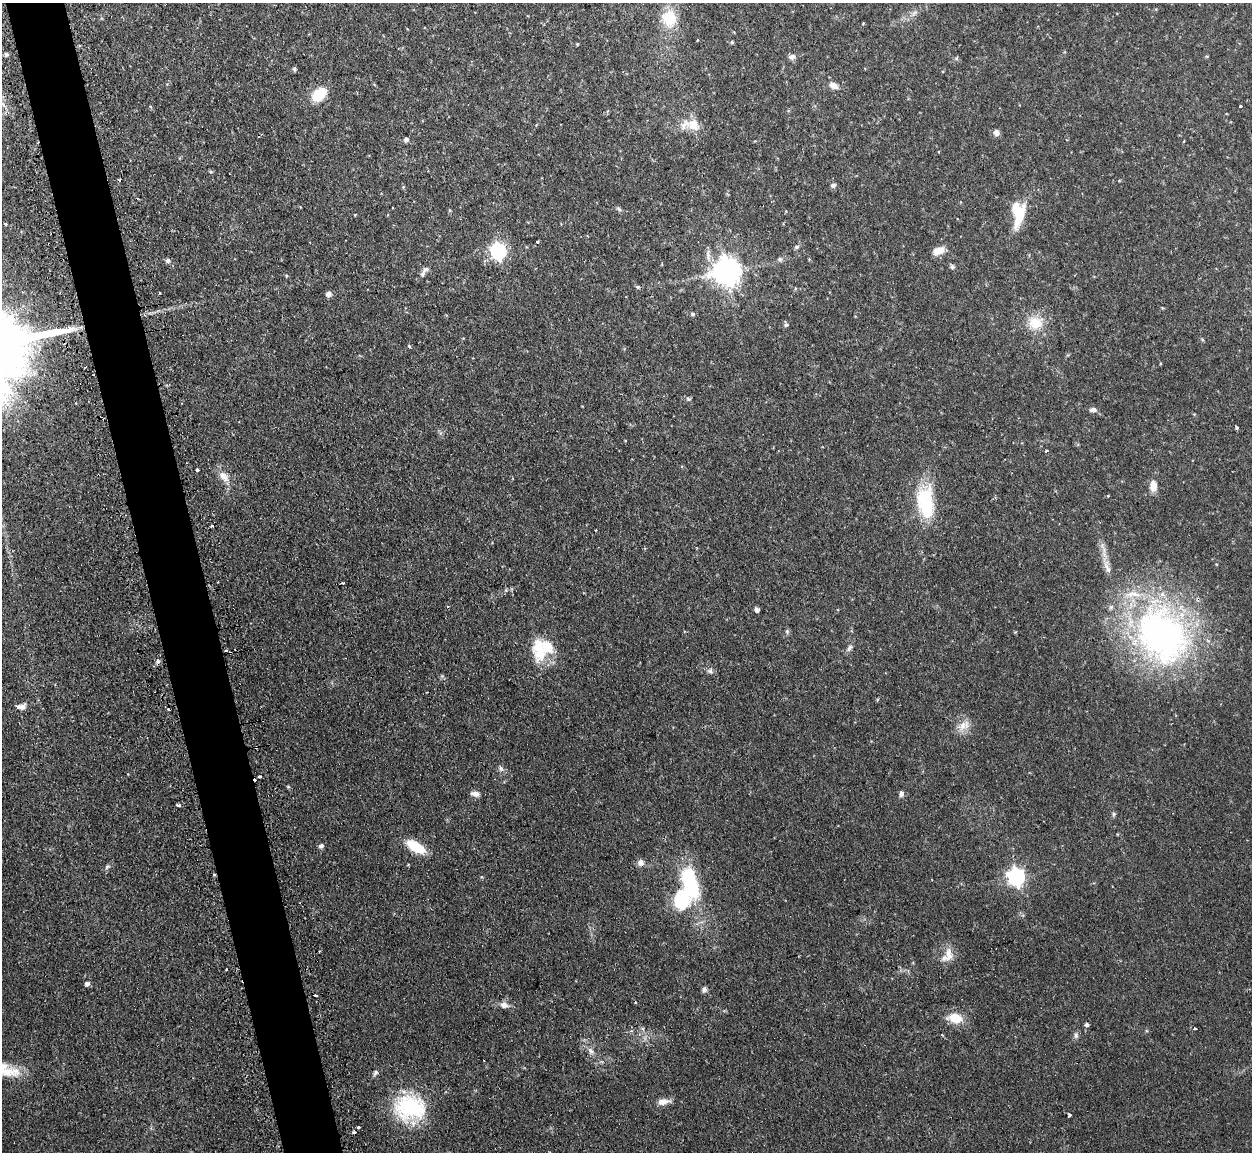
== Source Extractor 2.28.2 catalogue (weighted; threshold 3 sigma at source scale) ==
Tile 11 of 4 x 4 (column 3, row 3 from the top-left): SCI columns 2537-3786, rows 1313-2462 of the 5072 x 5047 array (HDU 1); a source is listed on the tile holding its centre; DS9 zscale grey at full resolution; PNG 1254 x 1154 px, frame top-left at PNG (2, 3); no overlay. Shown black and unused: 5% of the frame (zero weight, under 2 of 3 exposures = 4% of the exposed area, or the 3 px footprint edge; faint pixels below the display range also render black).
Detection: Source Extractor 2.28.2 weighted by HDU 2 'WHT'; one run over the whole footprint, this tile lists its part. Background 0.0595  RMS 0.0067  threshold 0.0302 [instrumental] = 3 sigma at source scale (4.5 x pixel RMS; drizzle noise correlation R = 1.50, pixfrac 1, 0.05/0.05 arcsec/px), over >= 5 px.
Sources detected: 107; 2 inside a brighter object's white glare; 4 cosmic-ray / hot-pixel residue — not listed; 6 inside a brighter listed object's ellipse — not listed separately; the other 95 listed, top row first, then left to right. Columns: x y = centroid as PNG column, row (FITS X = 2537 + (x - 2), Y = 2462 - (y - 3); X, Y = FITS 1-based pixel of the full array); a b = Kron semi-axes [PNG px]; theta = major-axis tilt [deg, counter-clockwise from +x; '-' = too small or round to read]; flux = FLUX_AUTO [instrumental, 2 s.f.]
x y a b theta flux
915 13 9 4 35 1.8
669 18 17 15 -82 21
732 42 5 4 - 1
577 44 4 3 - 0.66
6 54 6 4 -45 1.2
792 57 9 7 10 2.5
294 69 6 5 - 1.1
833 85 12 8 -23 4.2
319 94 17 11 42 17
3 104 9 3 -45 1.6
1240 106 3 3 - 1.5
693 125 15 12 -40 9.9
996 133 8 7 - 2.8
406 140 5 4 - 2.3
211 172 6 3 -19 0.75
833 185 7 6 - 1.6
392 208 3 3 - 1.2
619 209 8 5 -48 1.3
450 210 5 3 - 0.72
1018 214 30 14 87 21
5 224 3 3 - 0.73
537 242 3 3 - 1.4
797 247 6 5 - 1.2
939 250 14 8 18 6.6
498 251 7 6 - 180
780 259 7 6 - 1.5
168 260 6 6 - 1.6
952 267 6 5 - 1.5
426 269 8 6 12 1.8
726 272 9 9 - 770
286 276 4 3 - 0.82
638 287 6 5 - 1.2
160 293 3 2 - 0.72
329 294 6 6 - 2.8
693 314 6 5 - 1.2
1035 323 21 18 4 14
786 325 7 5 67 1.1
4 344 10 3 10 1400
409 346 4 4 - 0.85
688 399 7 5 -22 1.1
1093 410 10 6 1 2.3
1237 428 3 3 - 1.4
1046 451 3 2 - 1.5
197 470 3 3 - 5.7
224 476 18 9 -46 6.3
1153 486 11 7 88 6.8
926 502 38 18 -84 41
212 526 3 3 - 1.8
595 530 3 2 - 0.69
1107 567 22 7 -68 5.7
342 583 3 2 - 0.89
757 610 4 4 - 2.9
787 631 6 5 - 1.2
1162 635 84 64 -56 230
849 648 10 6 52 2.1
541 652 27 17 64 20
157 662 10 3 75 1.3
710 671 7 6 - 1.8
22 707 8 7 - 3.2
168 709 3 3 - 2.5
964 725 18 10 34 6.6
256 747 3 2 - 1.3
501 769 9 5 -63 1.7
260 776 4 2 - 1.1
288 787 6 4 -2 0.7
475 794 11 6 -10 3.3
901 794 7 5 86 2.1
178 805 4 3 - 2.2
1114 814 5 5 - 1.3
321 846 6 5 - 1.7
416 847 15 7 -30 28
641 862 9 8 - 3.1
107 867 7 5 46 1.3
214 874 3 3 - 2
1016 877 7 7 - 240
682 900 33 17 39 47
949 955 20 10 -88 7.6
87 984 5 5 - 2.6
704 989 6 6 - 2.1
635 1002 4 3 - 0.56
504 1005 11 8 -16 3.9
955 1018 13 9 -12 14
1086 1025 5 5 - 1.3
643 1029 4 3 - 2.7
1195 1029 3 3 - 1.5
942 1035 4 3 - 0.59
1076 1035 9 6 82 1.8
591 1051 10 7 -57 2.9
3 1069 44 15 -17 21
375 1073 7 6 - 1.5
663 1102 13 7 7 5.6
410 1108 39 31 -3 54
1069 1115 4 3 - 2.1
358 1127 3 3 - 1.9
354 1132 4 3 - 1.5
Overlapping masked pixels (flux is a lower limit): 2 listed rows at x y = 256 747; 214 874
Isophote crosses this tile's border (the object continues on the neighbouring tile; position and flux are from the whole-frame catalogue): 2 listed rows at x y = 4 344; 3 1069